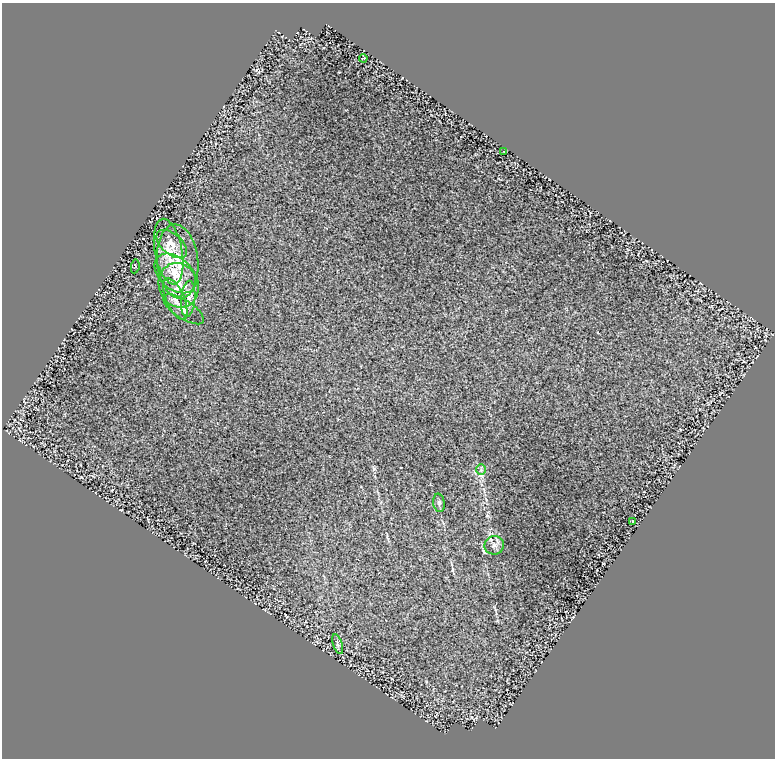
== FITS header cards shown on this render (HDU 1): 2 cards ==
NAXIS1  =                  773
NAXIS2  =                  756

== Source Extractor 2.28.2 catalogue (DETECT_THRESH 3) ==
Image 773 x 756 px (HDU 1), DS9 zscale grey, 1 PNG px = 1 image px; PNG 777 x 760 px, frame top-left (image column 1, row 756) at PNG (2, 3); each listed source drawn as its Kron ellipse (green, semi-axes under 4 px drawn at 4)
Background 0.244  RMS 0.03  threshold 0.0897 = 3 sigma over >= 5 px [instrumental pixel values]
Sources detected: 16; all 16 listed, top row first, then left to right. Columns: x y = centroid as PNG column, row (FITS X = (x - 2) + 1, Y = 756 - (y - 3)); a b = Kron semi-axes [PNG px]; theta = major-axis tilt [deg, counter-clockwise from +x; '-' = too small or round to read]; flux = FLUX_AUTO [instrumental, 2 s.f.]
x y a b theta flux
363 58 4 2 - 1.4
504 152 3 2 - 1.1
172 244 18 10 -41 19
169 252 33 13 -79 49
178 261 37 20 -85 74
135 266 7 3 81 1.5
175 273 24 16 -42 47
179 285 22 19 -70 51
175 299 22 9 -67 21
188 299 18 7 85 16
184 309 23 9 -33 18
481 470 5 4 - 2.9
439 503 9 5 -80 4
633 522 3 2 - 1.9
494 545 9 9 - 8.9
338 644 10 4 -72 4.2